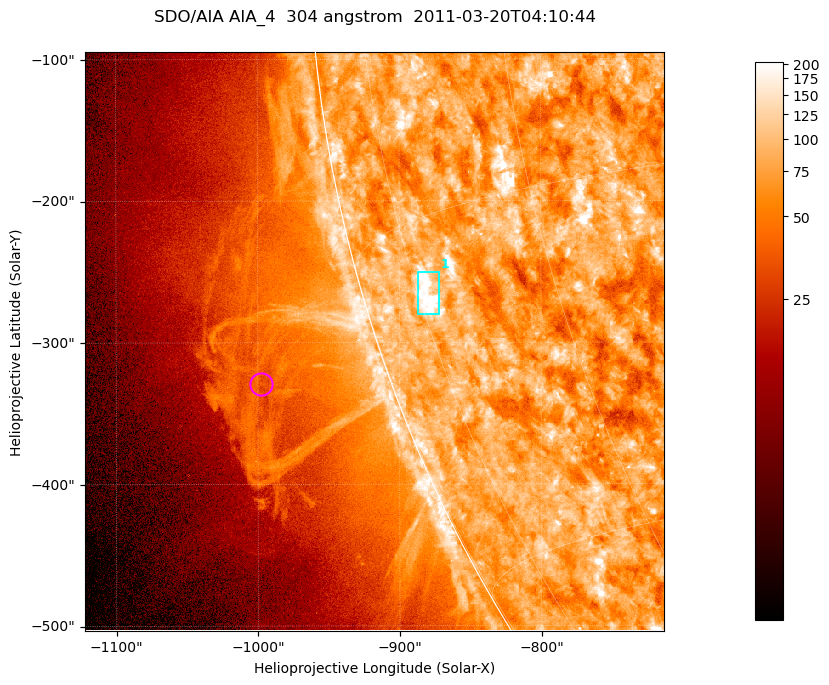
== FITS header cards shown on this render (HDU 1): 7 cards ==
TELESCOP= 'SDO/AIA '           / For AIA: SDO/AIA
INSTRUME= 'AIA_4   '           / For AIA: AIA_ATA1, AIA_ATA2, AIA_ATA3 or AIA_AT
WAVELNTH=                  304 / [angstrom] Wavelength
WAVEUNIT= 'angstrom'           / Wavelength unit: angstrom
DATE-OBS= '2011-03-20T04:10:44.127' / [ISO] Date when observation started; ISO 8
CTYPE1  = 'HPLN-TAN'           / CTYPE1; Typically HPLN
CTYPE2  = 'HPLT-TAN'           / CTYPE2; Typically HPLT

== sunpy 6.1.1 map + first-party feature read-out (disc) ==
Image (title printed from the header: SDO/AIA AIA_4  304 angstrom  2011-03-20T04:10:44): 681 x 681 px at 0.6 arcsec/px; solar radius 964 arcsec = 1606 px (partial field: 2.7% of the solar disc is inside the frame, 48% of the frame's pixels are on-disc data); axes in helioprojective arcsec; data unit not stated in the header (colour bar unlabelled)
Orientation: roll -0.132 deg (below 1 deg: not rotated)
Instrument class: DISC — disc imager (sunpy class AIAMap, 304 A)
Bright regions (active regions / flare kernels): reference = the on-disc median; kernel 5 px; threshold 5 sigma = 119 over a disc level ~76.5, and >= 1.15x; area >= 463 px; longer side >= 8 px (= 4.8 arcsec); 1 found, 1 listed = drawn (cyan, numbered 1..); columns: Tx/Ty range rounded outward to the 2 arcsec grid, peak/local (2 s.f.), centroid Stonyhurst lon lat
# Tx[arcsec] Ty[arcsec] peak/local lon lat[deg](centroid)
1 -888..-872 -280..-250 4.9 -74 -18
Off-limb structures (1.02-1.3 R_sun): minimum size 231 px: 4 found; the strongest spans PA ~105..110 deg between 1.02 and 1.13 R_sun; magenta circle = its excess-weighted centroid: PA ~110 deg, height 1.09 R_sun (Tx ~-998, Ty ~-330 arcsec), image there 1.5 x the reference